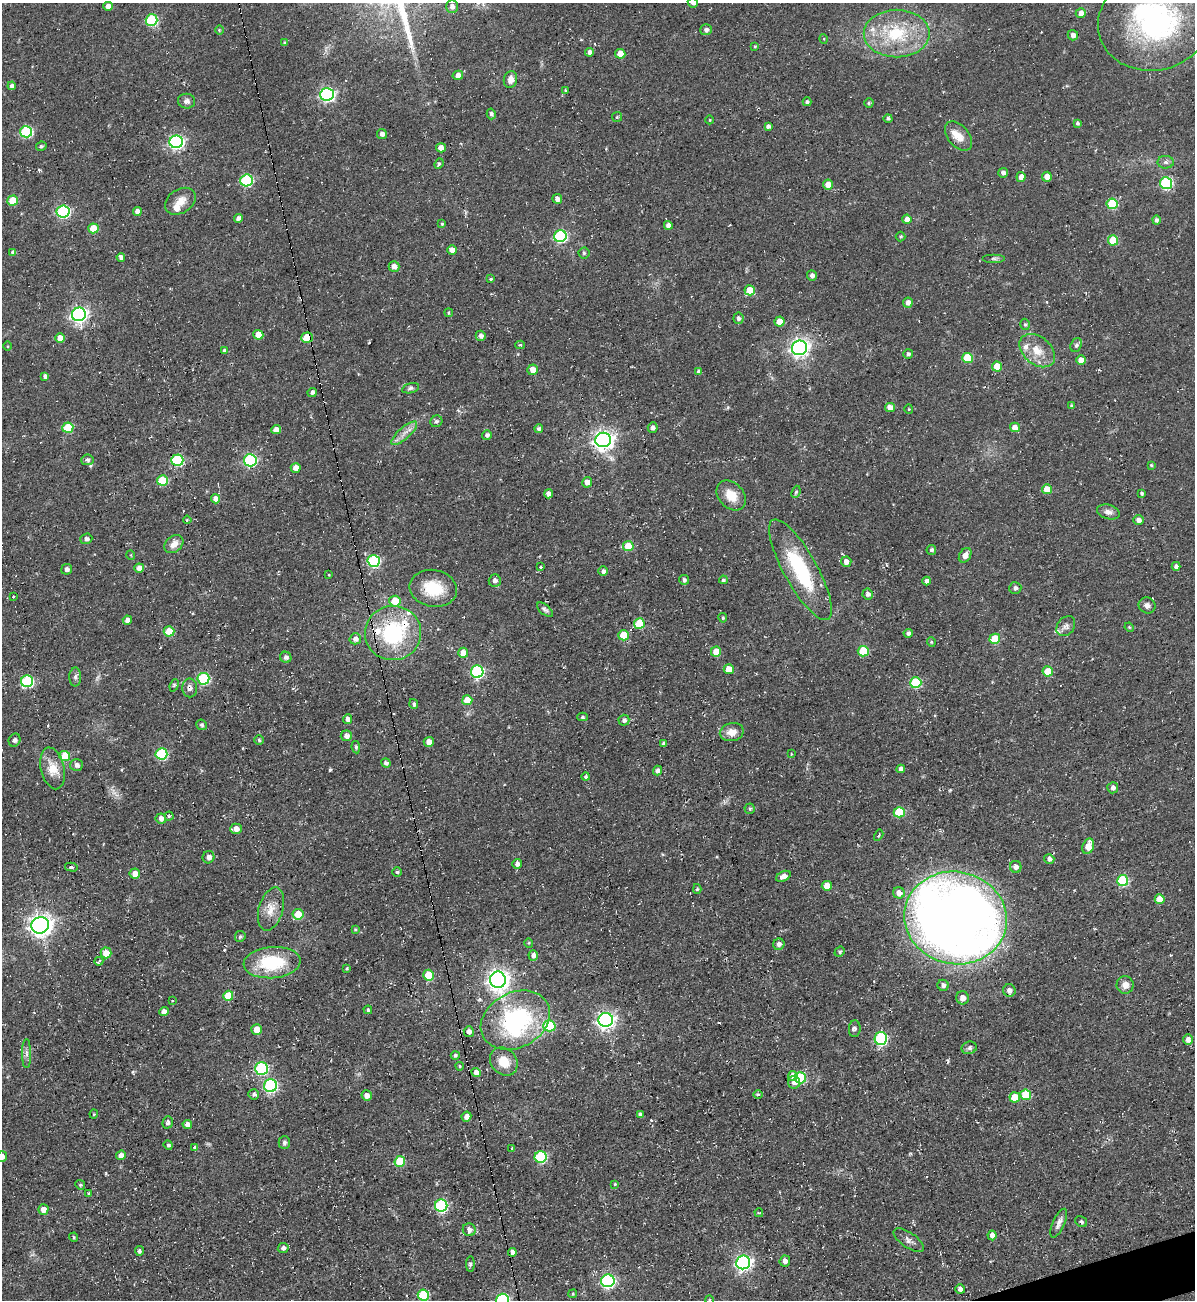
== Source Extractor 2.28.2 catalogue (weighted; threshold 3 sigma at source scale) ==
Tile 6 of 4 x 4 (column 2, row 2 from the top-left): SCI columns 1454-2646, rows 2632-3929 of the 5180 x 5227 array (HDU 1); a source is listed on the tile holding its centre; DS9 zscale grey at full resolution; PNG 1197 x 1302 px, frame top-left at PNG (2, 3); each listed source drawn as its Kron ellipse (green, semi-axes under 4 px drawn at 4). Shown black and unused: <1% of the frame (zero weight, under 2 of 3 exposures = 2% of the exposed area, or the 3 px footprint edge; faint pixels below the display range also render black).
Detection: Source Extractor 2.28.2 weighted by HDU 2 'WHT'; one run over the whole footprint, this tile lists its part. Background 0.0433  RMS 0.0078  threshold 0.0349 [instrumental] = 3 sigma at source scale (4.5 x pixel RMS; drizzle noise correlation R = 1.50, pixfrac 1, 0.05/0.05 arcsec/px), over >= 5 px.
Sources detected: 323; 3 too faint to see at this stretch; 3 inside a brighter object's white glare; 11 cosmic-ray / hot-pixel residue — neither listed nor drawn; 7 inside a brighter listed object's ellipse — not listed separately; the other 299 listed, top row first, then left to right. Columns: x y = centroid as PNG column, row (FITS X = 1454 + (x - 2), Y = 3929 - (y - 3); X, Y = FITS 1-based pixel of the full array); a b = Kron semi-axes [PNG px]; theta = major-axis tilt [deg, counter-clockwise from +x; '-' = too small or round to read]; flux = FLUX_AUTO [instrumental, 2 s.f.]
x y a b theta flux
693 3 5 5 - 3.1
108 6 5 4 - 4.6
452 6 6 6 - 3.4
1081 13 5 5 - 5.5
151 20 6 5 - 64
1155 21 57 49 15 170
219 30 5 3 - 0.79
706 30 6 5 - 2.8
897 34 33 24 0 47
1073 35 5 5 - 3.3
824 39 5 3 - 0.6
284 43 4 3 - 1.2
755 46 3 3 - 0.73
589 52 4 4 - 3.6
620 54 5 5 - 10
458 75 5 4 - 5.4
510 79 8 6 78 5.2
12 86 4 4 - 3
565 90 4 3 - 0.75
327 94 7 6 - 170
187 101 8 7 - 3.1
807 102 4 4 - 1.6
869 103 4 4 - 1.2
491 114 5 4 - 2
617 117 5 5 - 1.2
888 118 4 4 - 1.4
710 120 4 3 - 0.55
1077 123 4 4 - 1.5
768 126 4 3 - 2.5
26 132 6 5 - 74
382 134 5 5 - 3.3
958 136 17 10 -51 10
176 142 7 6 - 170
41 146 5 4 - 1.5
441 148 5 4 - 5.6
1166 162 8 6 -1 2.3
439 164 5 4 - 1
1003 173 5 4 - 3.2
1021 177 5 4 - 4.5
1047 177 5 5 - 6.4
246 180 6 6 - 75
1166 183 6 6 - 76
828 185 5 5 - 8.3
557 199 5 4 - 3.9
13 201 5 5 - 20
180 201 16 11 34 8.5
1112 204 5 5 - 38
63 211 6 6 - 100
137 212 4 4 - 5.6
238 218 4 4 - 4
907 219 4 4 - 4.3
1156 220 4 4 - 2.2
442 224 4 4 - 0.81
668 225 4 4 - 4.1
93 228 5 5 - 17
560 236 6 6 - 110
901 237 5 5 - 1
1113 240 5 5 - 20
452 250 5 4 - 4.3
13 252 4 4 - 2.2
584 253 5 5 - 1.3
121 257 4 4 - 3.7
994 258 11 4 0 1.7
394 266 5 5 - 4.5
812 276 5 5 - 3.2
491 279 3 3 - 1.4
750 290 5 5 - 18
908 303 5 5 - 4.2
448 313 4 4 - 1.1
79 314 7 6 - 230
738 318 6 5 - 2.3
780 322 5 5 - 10
1025 324 6 4 -73 1.3
258 335 5 5 - 12
481 336 5 5 - 3.1
60 338 5 5 - 7.2
307 338 6 5 - 23
520 345 5 4 - 1.3
1076 345 7 5 69 2.1
7 346 5 3 - 0.72
799 348 7 7 - 290
224 350 4 4 - 1.6
1037 351 20 13 -39 13
908 354 5 4 - 1.7
967 358 5 5 - 25
1081 360 5 4 - 7
997 366 5 5 - 11
533 370 5 5 - 6.7
699 371 4 4 - 1.9
45 376 4 4 - 2.3
411 388 9 5 14 1.9
312 392 4 4 - 2.2
1072 406 4 3 - 1.3
890 407 5 4 - 6
909 409 5 4 - 0.71
436 421 6 5 - 1.9
1015 427 5 4 - 6.4
68 428 5 5 - 33
653 428 5 5 - 2.2
276 429 5 4 - 6.7
539 429 4 4 - 2.4
404 433 16 6 42 5.5
487 435 5 4 - 2.4
603 440 7 7 - 440
87 460 6 5 - 2
177 460 6 5 - 71
250 460 6 6 - 96
1151 465 4 4 - 0.99
296 468 5 5 - 7.6
162 480 5 5 - 33
587 482 5 5 - 4.7
1047 489 5 5 - 11
796 492 6 4 68 1.1
1142 493 3 3 - 1.4
549 494 4 4 - 3.4
731 495 17 12 -46 13
215 499 4 4 - 5.6
1108 512 11 7 -16 4
187 520 4 3 - 0.77
1138 520 5 5 - 3.7
86 539 6 5 - 2.4
174 544 11 7 41 6.1
628 546 5 5 - 17
931 550 5 5 - 1.9
131 555 5 3 - 0.75
965 555 8 5 59 5.1
374 561 6 6 - 84
846 562 5 5 - 4.8
1176 566 4 4 - 2.4
540 567 3 3 - 2.5
139 568 5 4 - 5.1
67 569 5 5 - 2.7
800 570 57 16 -61 65
603 571 4 4 - 2.8
329 575 3 2 - 0.53
684 580 5 4 - 1.9
723 580 4 4 - 1.7
495 581 6 6 - 3.1
927 581 4 4 - 3.1
433 588 24 18 -10 26
1015 588 6 5 - 2.9
868 594 5 5 - 3.1
13 597 3 3 - 2
395 601 5 5 - 15
1147 605 8 8 - 3.4
545 610 9 5 -39 2.1
723 618 5 4 - 1.3
127 620 4 4 - 4.6
639 624 5 5 - 32
1066 626 11 8 51 3.8
1129 627 5 3 - 0.68
169 631 5 5 - 18
393 633 28 27 - 69
908 633 4 4 - 2.3
624 635 5 5 - 20
355 639 6 5 - 4
995 639 5 5 - 23
931 642 5 4 - 0.94
863 651 5 5 - 32
716 652 5 5 - 9.9
463 653 5 5 - 8
286 657 6 5 - 2.4
729 669 5 5 - 9.4
1048 671 5 5 - 13
477 672 6 6 - 110
75 677 9 6 89 2.2
203 679 6 6 - 66
27 681 6 6 - 74
916 683 5 5 - 50
174 685 6 4 69 1.2
190 688 9 7 -88 3.6
467 700 5 5 - 13
414 704 5 4 - 1.6
582 717 5 4 - 1.3
348 719 5 4 - 3.8
624 720 5 5 - 2.4
201 725 5 5 - 1.8
732 732 12 9 12 7.3
346 736 5 5 - 3.8
15 740 7 5 65 2
259 740 5 5 - 1.2
429 742 5 5 - 5.8
663 743 4 4 - 1.5
356 747 6 4 -81 1.1
161 754 6 5 - 64
791 754 4 2 - 0.62
65 756 5 5 - 26
386 763 5 4 - 2.3
77 765 6 6 - 3
53 768 21 12 -76 12
901 769 4 4 - 3.4
657 771 5 4 - 2.9
586 777 4 4 - 1.8
1113 788 5 5 - 2.6
750 809 5 5 - 1.4
899 812 5 5 - 33
169 816 4 4 - 1.2
161 818 5 5 - 4
236 829 6 5 - 4.3
879 835 6 3 60 1
1088 846 8 5 70 11
208 857 6 6 - 3.5
1049 859 5 5 - 2.9
517 864 5 5 - 3.2
71 867 6 3 -14 1.3
1016 867 6 6 - 3.5
397 872 5 4 - 1.1
135 874 5 5 - 5.4
783 876 8 5 26 4.6
1123 881 5 5 - 58
827 886 5 5 - 9.1
697 889 5 4 - 1
899 893 6 5 - 6.2
1160 899 5 5 - 12
271 909 22 12 74 11
298 914 5 5 - 15
956 918 51 46 -13 1000
40 925 9 8 - 470
355 929 4 3 - 0.77
240 936 5 5 - 1.5
529 943 4 4 - 0.87
779 944 6 5 - 2.6
840 952 5 4 - 1.3
106 953 5 5 - 10
533 955 5 5 - 3.1
99 961 4 3 - 2.4
272 963 28 15 4 46
346 968 3 3 - 0.96
429 975 5 5 - 26
498 980 8 8 - 500
943 985 6 5 - 2.6
1125 985 9 8 - 5.5
1009 990 6 6 - 3.3
228 996 5 5 - 19
963 998 6 6 - 4.6
172 1001 3 2 - 0.65
368 1010 4 4 - 1.5
164 1012 4 4 - 4.6
515 1020 36 27 28 99
606 1020 7 7 - 310
549 1026 6 5 - 37
257 1029 5 5 - 8.6
855 1029 8 6 86 2
469 1032 5 5 - 2.4
881 1039 6 6 - 100
1188 1040 5 5 - 4.7
969 1048 8 6 19 2.3
27 1053 14 4 -90 2.9
455 1055 4 4 - 1.8
504 1061 15 12 -49 13
460 1066 4 3 - 0.92
261 1068 6 6 - 84
476 1073 5 4 - 5.6
793 1076 5 5 - 5.4
800 1078 5 5 - 41
794 1082 6 6 - 4.2
271 1086 6 6 - 100
254 1094 5 5 - 2
758 1094 5 3 - 0.99
367 1095 5 5 - 3.9
1026 1095 5 5 - 25
1015 1097 5 5 - 15
94 1114 4 4 - 0.75
640 1114 4 4 - 2.2
466 1117 5 4 - 4.2
168 1122 6 5 - 2.1
187 1125 5 4 - 4.4
284 1142 6 5 - 2.3
168 1145 5 4 - 1.8
194 1148 3 3 - 14
512 1148 4 3 - 0.95
121 1155 5 4 - 5.5
2 1157 5 5 - 3.7
541 1157 6 6 - 72
400 1161 5 5 - 26
615 1184 3 3 - 0.83
80 1185 5 4 - 1.1
88 1193 4 3 - 0.79
441 1206 6 6 - 99
43 1210 5 5 - 5.6
759 1213 4 3 - 0.93
1081 1222 6 5 - 1.6
1059 1223 15 6 66 3.8
469 1230 6 6 - 3.8
992 1235 5 4 - 4.2
74 1237 5 4 - 1.1
909 1240 18 7 -35 4
283 1248 5 5 - 3
139 1251 5 4 - 1.6
512 1252 4 3 - 2.5
785 1261 5 5 - 3.7
743 1262 7 7 - 240
470 1264 8 3 89 1.3
608 1281 6 6 - 150
960 1289 5 4 - 3.6
573 1294 4 4 - 1.1
423 1295 5 5 - 39
502 1300 6 6 - 110
710 1300 5 3 - 0.68
Overlapping masked pixels (flux is a lower limit): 2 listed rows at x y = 307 338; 393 633
Isophote crosses this tile's border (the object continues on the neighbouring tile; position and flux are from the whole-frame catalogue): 5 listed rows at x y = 693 3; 1155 21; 2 1157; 502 1300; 710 1300
Unlisted compact peaks at least as high as the median listed source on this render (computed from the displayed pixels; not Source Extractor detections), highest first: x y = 330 770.